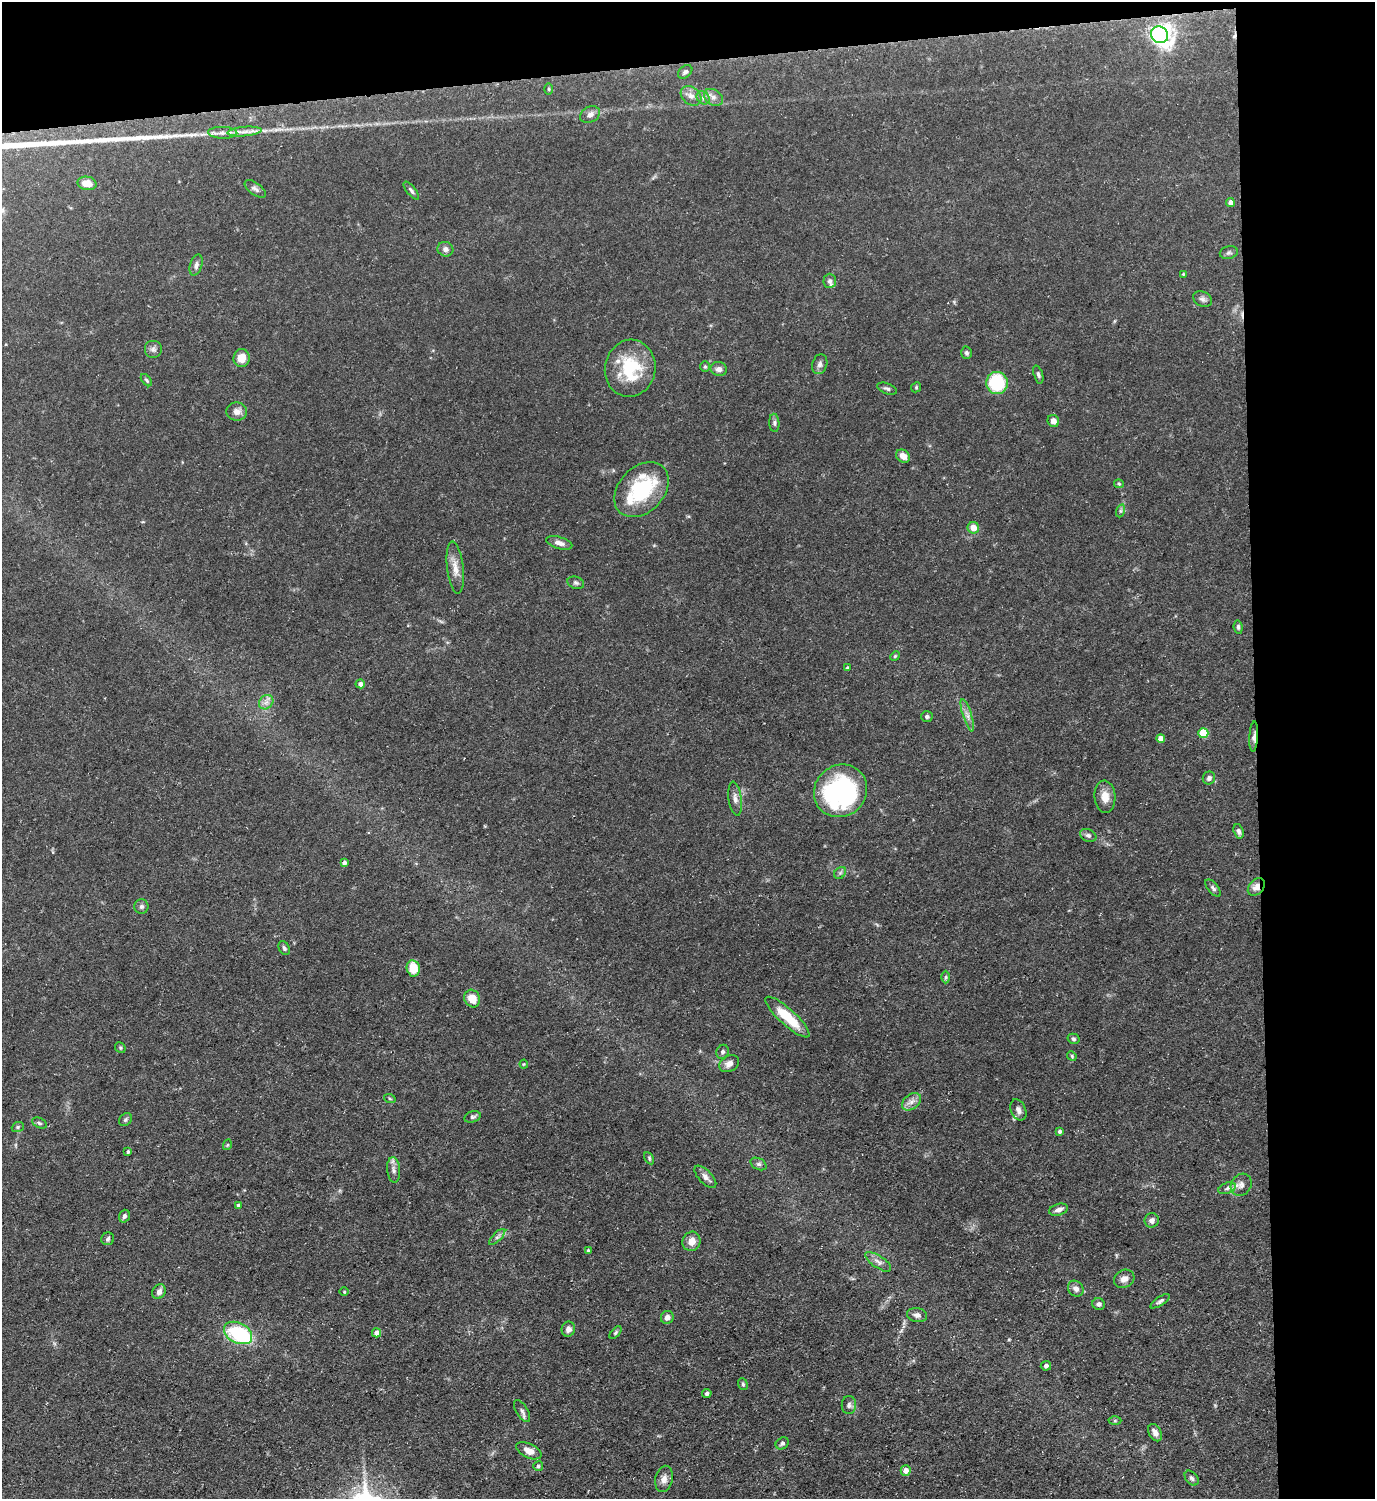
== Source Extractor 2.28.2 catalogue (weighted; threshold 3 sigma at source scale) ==
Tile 3 of 3 x 3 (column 3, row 1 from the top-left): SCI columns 2972-4344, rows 2996-4492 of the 4469 x 4492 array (HDU 1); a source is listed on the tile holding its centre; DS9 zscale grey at full resolution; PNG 1377 x 1501 px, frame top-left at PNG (2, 2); each listed source drawn as its Kron ellipse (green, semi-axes under 4 px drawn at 4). Shown black and unused: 13% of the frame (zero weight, under 3 of 5 exposures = <1% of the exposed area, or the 3 px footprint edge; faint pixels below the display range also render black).
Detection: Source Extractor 2.28.2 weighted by HDU 2 'WHT'; one run over the whole footprint, this tile lists its part. Background 0.0577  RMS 0.004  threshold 0.0178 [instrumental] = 3 sigma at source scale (4.5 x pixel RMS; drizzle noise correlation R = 1.50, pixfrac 1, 0.05/0.05 arcsec/px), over >= 5 px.
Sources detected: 133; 1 inside a brighter object's white glare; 2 cosmic-ray / hot-pixel residue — neither listed nor drawn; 6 inside a brighter listed object's ellipse — not listed separately; the other 124 listed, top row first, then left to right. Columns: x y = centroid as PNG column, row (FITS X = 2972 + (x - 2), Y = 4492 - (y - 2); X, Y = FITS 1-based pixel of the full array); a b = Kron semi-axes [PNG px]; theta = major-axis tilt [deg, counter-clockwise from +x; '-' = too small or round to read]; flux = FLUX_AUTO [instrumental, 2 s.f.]
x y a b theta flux
1159 35 9 8 - 170
685 72 8 5 43 1.4
549 89 6 4 -90 0.52
691 96 11 8 -39 2.5
713 97 10 7 -35 2.1
703 98 7 6 - 1.1
590 115 10 7 27 2.1
245 132 17 4 5 2.6
223 133 14 6 -2 2.2
87 183 9 6 -12 4.6
255 189 12 6 -37 1.3
411 191 11 4 -52 0.96
1230 202 4 4 - 1.8
445 249 8 7 - 1.7
1229 253 9 6 12 1.1
196 265 11 6 72 1.7
1183 274 4 3 - 0.46
830 281 7 6 - 1.2
1202 299 10 7 -28 1.3
153 349 9 9 - 1.5
967 353 6 5 - 0.83
242 358 9 8 - 5.3
820 364 10 7 72 1.5
705 367 5 5 - 0.56
630 368 28 25 80 20
719 369 8 7 - 1.8
1038 374 9 4 -72 0.88
146 380 7 4 -49 0.63
997 383 11 10 - 22
916 387 5 4 - 0.51
887 389 10 5 -20 1
237 412 10 9 - 2.6
1053 421 6 5 - 2.5
774 423 9 5 -86 0.98
903 456 7 6 - 3.2
1119 484 5 4 - 0.51
642 490 31 22 46 27
1120 511 6 4 71 0.77
973 528 6 5 - 4.1
559 543 13 6 -16 2.3
455 568 26 8 -83 4.3
576 583 8 6 -20 0.95
1238 627 7 4 -84 0.73
895 656 5 4 - 0.49
847 667 4 3 - 0.4
360 684 5 4 - 2.1
266 702 8 6 45 1.7
967 715 17 4 -72 2
927 716 6 5 - 0.9
1203 733 5 5 - 14
1254 737 15 3 87 1.8
1161 738 4 4 - 2.9
1209 778 6 6 - 1.1
840 791 27 25 40 67
1105 797 16 10 -85 4.3
735 799 17 6 -83 2.3
1239 831 7 5 -72 1.2
1088 835 8 6 -24 1.2
344 863 4 4 - 1.4
840 873 7 5 45 0.87
1256 887 10 7 49 3.2
1213 888 10 5 -50 1.1
141 907 7 7 - 1
284 948 7 5 -63 0.91
413 968 8 6 -80 9.4
945 977 6 4 89 0.67
472 998 9 7 -63 5.3
787 1017 29 8 -42 13
1073 1039 6 5 - 0.72
120 1048 6 5 - 0.57
723 1052 7 6 - 0.98
1072 1056 5 4 - 0.45
524 1064 4 4 - 0.38
729 1064 10 7 29 2.6
390 1099 6 4 -19 0.5
912 1102 10 7 39 2.3
1018 1110 11 7 -66 1.8
472 1117 8 5 16 0.9
125 1120 7 5 46 0.85
39 1123 8 5 -27 0.73
18 1127 6 5 - 0.65
1060 1131 3 3 - 0.82
227 1145 5 3 - 0.4
128 1152 4 3 - 0.69
649 1158 7 4 -62 0.53
758 1164 8 5 -26 1
394 1170 13 6 -85 1.8
705 1177 14 6 -46 1.9
1241 1185 12 10 54 2.3
1227 1188 9 5 22 1.1
238 1206 4 4 - 1
1059 1210 9 5 17 1.8
124 1216 6 5 - 1
1152 1220 7 7 - 1.7
497 1237 10 4 45 1.1
108 1239 6 6 - 0.9
691 1241 10 9 - 3.8
588 1250 4 3 - 0.5
878 1262 15 6 -34 2.1
1124 1279 10 8 28 2.3
1076 1289 8 7 - 1.9
159 1292 8 6 60 1.7
344 1292 4 3 - 0.33
1160 1301 11 4 33 0.99
1099 1304 6 6 - 1.3
917 1315 10 7 -8 1.7
667 1317 6 6 - 1.9
568 1329 7 6 - 1.9
238 1333 15 10 -27 24
376 1333 4 4 - 2.5
616 1333 8 4 49 0.64
1046 1366 5 5 - 1
743 1384 6 4 -68 0.61
707 1393 4 4 - 1
849 1405 9 7 90 1.3
522 1411 12 5 -59 1.3
1115 1421 6 4 0 0.58
1155 1433 9 6 -60 2.5
782 1443 7 5 36 0.93
529 1451 13 7 -25 3.5
538 1466 5 5 - 0.77
906 1471 5 5 - 3.4
1192 1478 8 5 -51 1
664 1479 13 8 76 2.5
Overlapping masked pixels (flux is a lower limit): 2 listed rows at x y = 1254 737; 1256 887